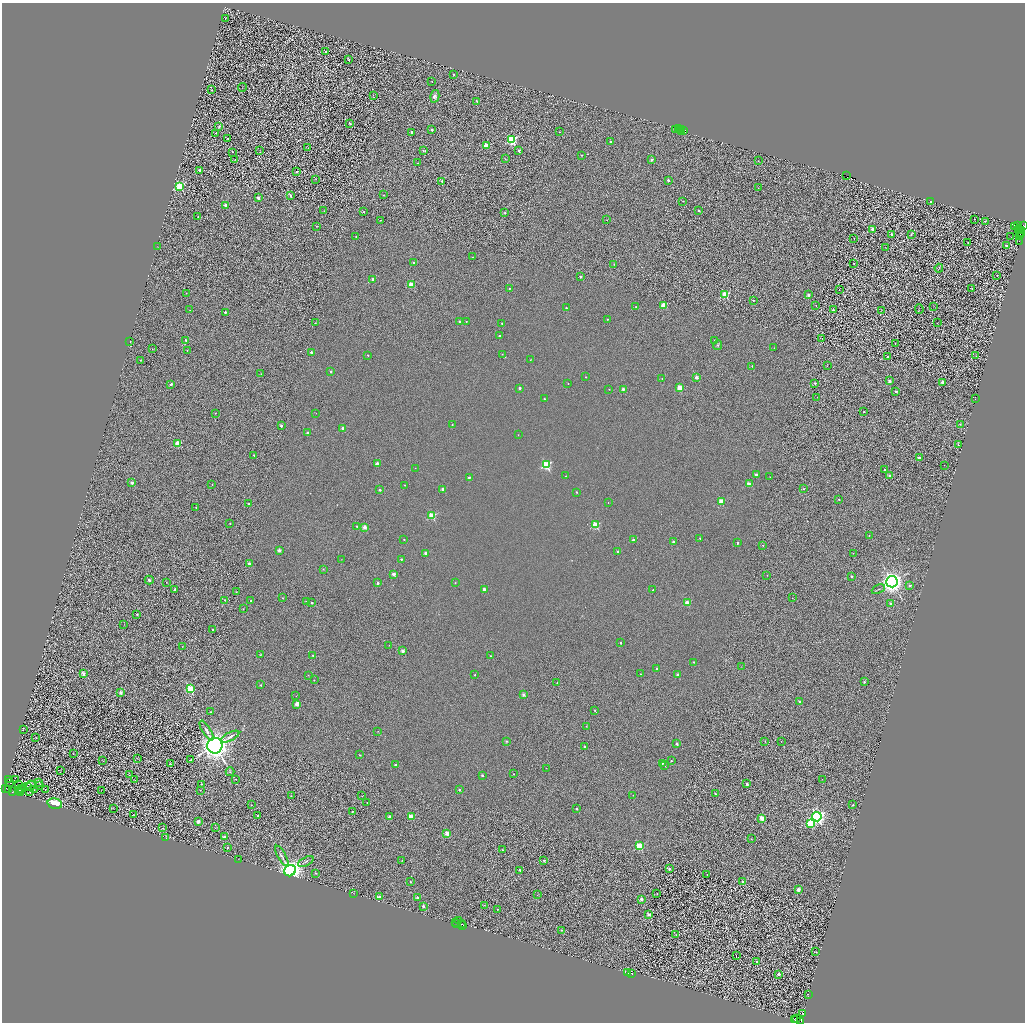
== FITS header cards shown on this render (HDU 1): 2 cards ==
NAXIS1  =                 2045
NAXIS2  =                 2040

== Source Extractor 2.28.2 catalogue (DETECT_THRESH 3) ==
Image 2045 x 2040 px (HDU 1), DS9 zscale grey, zoomed out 1/2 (1 PNG px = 2 x 2 image px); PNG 1027 x 1024 px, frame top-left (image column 1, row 2039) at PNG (2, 3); each listed source drawn as its Kron ellipse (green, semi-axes under 4 px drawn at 4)
Background 1.11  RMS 2.2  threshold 6.46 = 3 sigma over >= 5 px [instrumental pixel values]
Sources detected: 451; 72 cannot appear on this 1/2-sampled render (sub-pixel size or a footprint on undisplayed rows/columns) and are neither listed nor drawn; the other 379 listed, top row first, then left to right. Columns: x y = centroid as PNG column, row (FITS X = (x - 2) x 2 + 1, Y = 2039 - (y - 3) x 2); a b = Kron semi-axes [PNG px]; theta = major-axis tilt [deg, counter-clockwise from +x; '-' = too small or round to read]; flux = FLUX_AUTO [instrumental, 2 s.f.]
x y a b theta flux
225 18 2 1 - 110
326 52 2 2 - 820
349 59 2 2 - 280
454 75 2 2 - 400
432 81 2 1 - 240
242 87 4 2 - 150
211 90 2 1 - 200
373 95 2 1 - 73
435 96 6 4 76 1300
477 101 2 2 - 350
350 123 2 1 - 340
219 126 2 2 - 830
675 129 2 1 - 2200
678 129 2 1 - 1700
681 129 2 1 - 5800
432 130 2 2 - 2000
683 130 3 1 - 6500
681 131 2 1 - 790
412 132 2 2 - 2000
560 132 2 1 - 200
216 133 2 2 - 450
228 138 2 2 - 610
512 140 3 3 - 51000
610 141 2 2 - 610
486 146 3 2 - 9800
308 148 3 1 - 130
260 151 4 1 - 110
424 151 3 2 - 820
519 151 2 2 - 950
232 152 2 1 - 250
581 155 2 2 - 480
505 159 3 2 - 160
235 160 2 1 - 100
651 160 2 2 - 1200
758 161 2 1 - 150
418 163 2 2 - 170
200 170 2 2 - 1400
296 172 2 2 - 690
847 175 2 1 - 2400
316 179 3 1 - 120
668 180 2 2 - 1500
442 181 2 2 - 1200
180 186 3 3 - 30000
758 188 3 2 - 230
383 195 2 1 - 260
291 196 2 2 - 790
258 198 2 2 - 4100
683 201 2 2 - 230
931 202 2 2 - 660
225 205 2 2 - 3100
699 210 2 2 - 660
324 211 2 1 - 270
363 212 2 2 - 330
505 213 2 2 - 720
198 217 2 2 - 390
975 219 2 1 - 200
380 220 2 2 - 380
607 220 3 2 - 280
985 221 3 2 - 230
316 226 3 2 - 230
1015 226 2 1 - 710
1017 226 2 1 - 1100
1024 226 2 1 - 1800
873 229 2 2 - 7000
1019 230 3 2 - 10000
1021 231 2 1 - 1400
1019 233 3 2 - 350
1021 233 2 1 - 32
891 234 2 2 - 1500
911 234 2 2 - 310
1020 235 2 1 - 6200
356 236 2 1 - 180
1011 236 2 1 - 84
854 238 2 2 - 310
1019 241 2 1 - 1400
968 242 2 1 - 440
1007 246 2 2 - 1300
157 247 2 1 - 84
886 248 3 2 - 190
472 257 2 1 - 190
414 263 2 2 - 1600
854 263 2 2 - 410
614 264 2 2 - 310
939 268 4 1 - 130
997 275 3 2 - 140
580 277 2 2 - 1300
373 279 2 2 - 2500
411 285 3 3 - 13000
509 288 2 2 - 500
972 288 2 2 - 400
839 289 2 2 - 180
186 293 2 2 - 160
725 295 3 3 - 26000
808 295 2 2 - 3100
753 300 2 2 - 370
663 305 2 2 - 9200
816 305 2 2 - 160
934 306 2 1 - 83
636 307 2 2 - 310
566 308 2 2 - 550
919 309 5 2 - 170
190 310 2 2 - 110
833 310 3 3 - 430
881 310 2 1 - 100
225 312 2 2 - 820
607 319 2 2 - 330
466 321 2 2 - 330
460 322 2 2 - 2100
315 323 2 2 - 330
502 323 2 2 - 450
937 323 3 1 - 120
499 336 2 2 - 600
822 338 2 1 - 77
186 340 2 2 - 720
714 340 2 2 - 190
130 342 2 1 - 190
895 343 2 2 - 270
718 345 5 4 - 620
774 348 2 2 - 220
152 349 2 1 - 130
187 350 2 1 - 200
311 352 2 2 - 2800
502 354 2 2 - 260
368 355 2 2 - 430
887 356 2 2 - 720
976 356 2 2 - 170
140 360 2 1 - 210
530 360 2 2 - 240
827 365 3 1 - 170
752 366 2 1 - 300
331 371 2 2 - 1700
261 374 2 2 - 120
585 377 2 2 - 380
696 377 2 2 - 3800
662 378 2 2 - 310
889 381 2 2 - 3100
942 382 2 2 - 4600
815 383 2 2 - 730
171 384 2 2 - 2400
568 384 2 1 - 190
520 388 2 2 - 1600
679 388 3 2 - 12000
609 389 2 1 - 130
623 389 2 2 - 2200
896 391 2 2 - 1400
817 397 2 1 - 130
544 399 2 2 - 480
975 399 3 1 - 3100
864 412 2 2 - 390
215 413 2 2 - 320
316 413 2 2 - 130
960 424 2 2 - 530
452 425 2 2 - 370
281 426 2 2 - 2000
343 428 2 2 - 3100
307 433 2 2 - 2400
518 435 2 2 - 210
178 444 3 3 - 14000
958 445 3 2 - 490
254 455 2 2 - 640
919 458 2 2 - 3500
377 463 2 2 - 3600
546 465 3 3 - 40000
944 465 2 1 - 78
415 468 2 1 - 130
885 470 2 2 - 1000
756 474 2 2 - 1600
566 476 2 2 - 270
890 476 2 2 - 3200
469 477 2 2 - 1200
770 477 2 1 - 130
132 483 2 2 - 3300
212 484 2 1 - 150
749 484 2 2 - 6000
405 485 2 2 - 290
443 489 2 2 - 5500
803 489 3 3 - 310
380 490 2 2 - 1400
576 492 2 2 - 540
839 499 2 2 - 250
721 501 3 2 - 10000
608 503 2 2 - 180
249 504 2 2 - 1300
196 507 2 2 - 260
432 516 3 3 - 20000
230 523 2 2 - 320
596 525 3 3 - 21000
357 526 2 2 - 550
365 527 2 2 - 5000
869 536 2 2 - 320
700 538 2 2 - 500
404 539 2 2 - 350
633 540 2 2 - 1200
673 542 2 2 - 1400
737 543 4 2 - 490
763 545 3 3 - 310
279 550 2 2 - 3200
618 551 3 2 - 870
426 553 2 2 - 4200
853 553 2 1 - 150
341 559 2 1 - 100
401 559 2 2 - 710
249 564 2 2 - 3000
323 569 4 2 - 250
394 574 2 2 - 4700
767 575 2 1 - 150
851 576 2 2 - 1400
149 580 4 3 - 840
166 582 2 1 - 260
892 582 5 5 - 290000
378 583 2 2 - 1900
455 583 3 3 - 250
910 585 2 2 - 1200
484 589 2 2 - 2700
878 589 7 2 24 510
174 590 2 2 - 1800
653 590 2 2 - 450
236 592 2 2 - 200
283 598 2 2 - 420
792 598 2 1 - 130
225 600 4 3 - 320
251 601 2 2 - 420
306 601 2 2 - 820
312 603 2 2 - 1500
687 603 2 2 - 10000
890 603 2 2 - 1500
243 609 2 2 - 300
137 614 2 2 - 660
124 625 2 1 - 89
213 629 2 2 - 860
621 643 2 2 - 670
389 645 2 1 - 150
182 647 2 1 - 120
402 651 2 2 - 4100
260 654 3 2 - 210
313 655 2 2 - 810
490 656 2 2 - 340
693 662 2 2 - 450
741 666 2 2 - 140
657 669 2 2 - 1000
83 674 2 2 - 5600
640 674 2 1 - 240
308 675 3 2 - 170
475 675 2 2 - 330
678 675 2 2 - 3100
314 680 2 2 - 280
864 682 2 2 - 590
557 683 2 1 - 280
261 685 2 2 - 570
190 689 3 3 - 25000
121 693 2 2 - 3200
523 695 2 2 - 3100
296 696 2 2 - 120
800 702 2 2 - 3200
297 704 3 2 - 8900
595 711 2 2 - 360
210 712 2 2 - 450
586 726 2 1 - 220
23 729 2 1 - 130
207 731 11 3 -58 1500
378 731 2 2 - 150
230 737 10 4 26 1500
36 738 2 1 - 93
506 741 4 3 - 390
765 741 2 2 - 190
781 741 2 1 - 120
677 744 2 2 - 1200
215 746 8 7 - 490000
585 746 2 2 - 1300
73 753 2 1 - 120
360 755 2 2 - 470
137 758 3 2 - 120
190 760 3 1 - 220
103 761 2 2 - 140
671 761 2 2 - 400
662 763 2 2 - 530
170 764 3 2 - 100
395 764 2 2 - 1200
665 766 2 2 - 130
546 768 2 1 - 130
60 770 2 1 - 97
230 772 4 3 - 410
514 774 2 2 - 400
129 775 2 2 - 180
482 775 2 2 - 1000
9 779 2 1 - 110
235 779 3 2 - 260
822 779 2 1 - 140
15 780 2 1 - 140
135 780 2 1 - 360
10 782 3 1 - 160
39 782 3 2 - 210
202 784 2 2 - 240
747 784 2 2 - 2200
19 785 2 1 - 120
31 786 6 2 49 340
40 786 2 1 - 67
27 787 2 1 - 120
6 789 3 1 - 2.2
22 789 2 1 - 120
45 789 2 1 - 94
9 790 3 1 - 190
19 790 2 1 - 100
34 790 3 1 - 170
101 790 2 1 - 110
200 790 2 1 - 170
459 790 2 2 - 930
13 792 2 1 - 120
20 792 2 1 - 130
29 792 3 1 - 140
716 794 4 2 - 1100
633 795 2 2 - 160
291 796 2 2 - 150
362 796 2 1 - 220
367 803 2 2 - 230
55 804 7 5 -15 16000
251 805 2 1 - 170
853 805 3 2 - 360
113 808 3 2 - 150
576 809 2 2 - 480
352 811 2 2 - 530
134 814 2 2 - 110
258 816 2 2 - 1500
390 817 2 2 - 3400
411 817 2 2 - 11000
817 817 5 4 - 140000
762 818 3 2 - 7600
198 822 2 2 - 6300
810 823 3 3 - 21000
216 827 3 2 - 160
163 828 3 2 - 310
447 833 2 2 - 9000
224 837 2 2 - 3500
166 838 3 1 - 120
751 839 2 1 - 210
639 846 3 3 - 25000
227 847 2 2 - 470
502 850 2 2 - 430
282 856 11 3 -61 1200
239 859 3 2 - 100
402 860 2 1 - 150
544 860 2 2 - 810
306 862 8 3 26 800
669 869 2 2 - 2000
519 870 2 2 - 430
290 871 6 5 - 390000
316 873 2 2 - 440
707 875 2 1 - 110
410 882 2 2 - 380
743 882 2 2 - 4400
798 889 2 2 - 5000
353 893 2 1 - 88
657 894 2 1 - 660
537 895 2 1 - 100
379 897 3 2 - 4000
417 898 2 2 - 2800
641 899 2 2 - 3900
484 905 2 1 - 130
423 906 2 2 - 1800
497 909 2 2 - 340
649 914 2 2 - 3500
459 920 2 1 - 130
456 923 3 1 - 130
457 924 4 1 - 430
461 924 2 1 - 670
462 925 3 1 - 1100
561 930 2 2 - 440
676 935 2 1 - 130
816 952 3 2 - 140
736 955 2 1 - 170
757 962 2 2 - 1300
628 972 4 3 - 490
632 974 2 2 - 2500
779 974 2 2 - 4200
808 994 2 1 - 100
803 1014 2 1 - 2100
797 1018 2 2 - 760
794 1019 2 2 - 720
801 1021 2 1 - 600
At the frame edge (FLAGS 8, measured only in part): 2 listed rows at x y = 1024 226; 801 1021
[72 sub-pixel or undisplayed-footprint detections neither listed nor drawn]